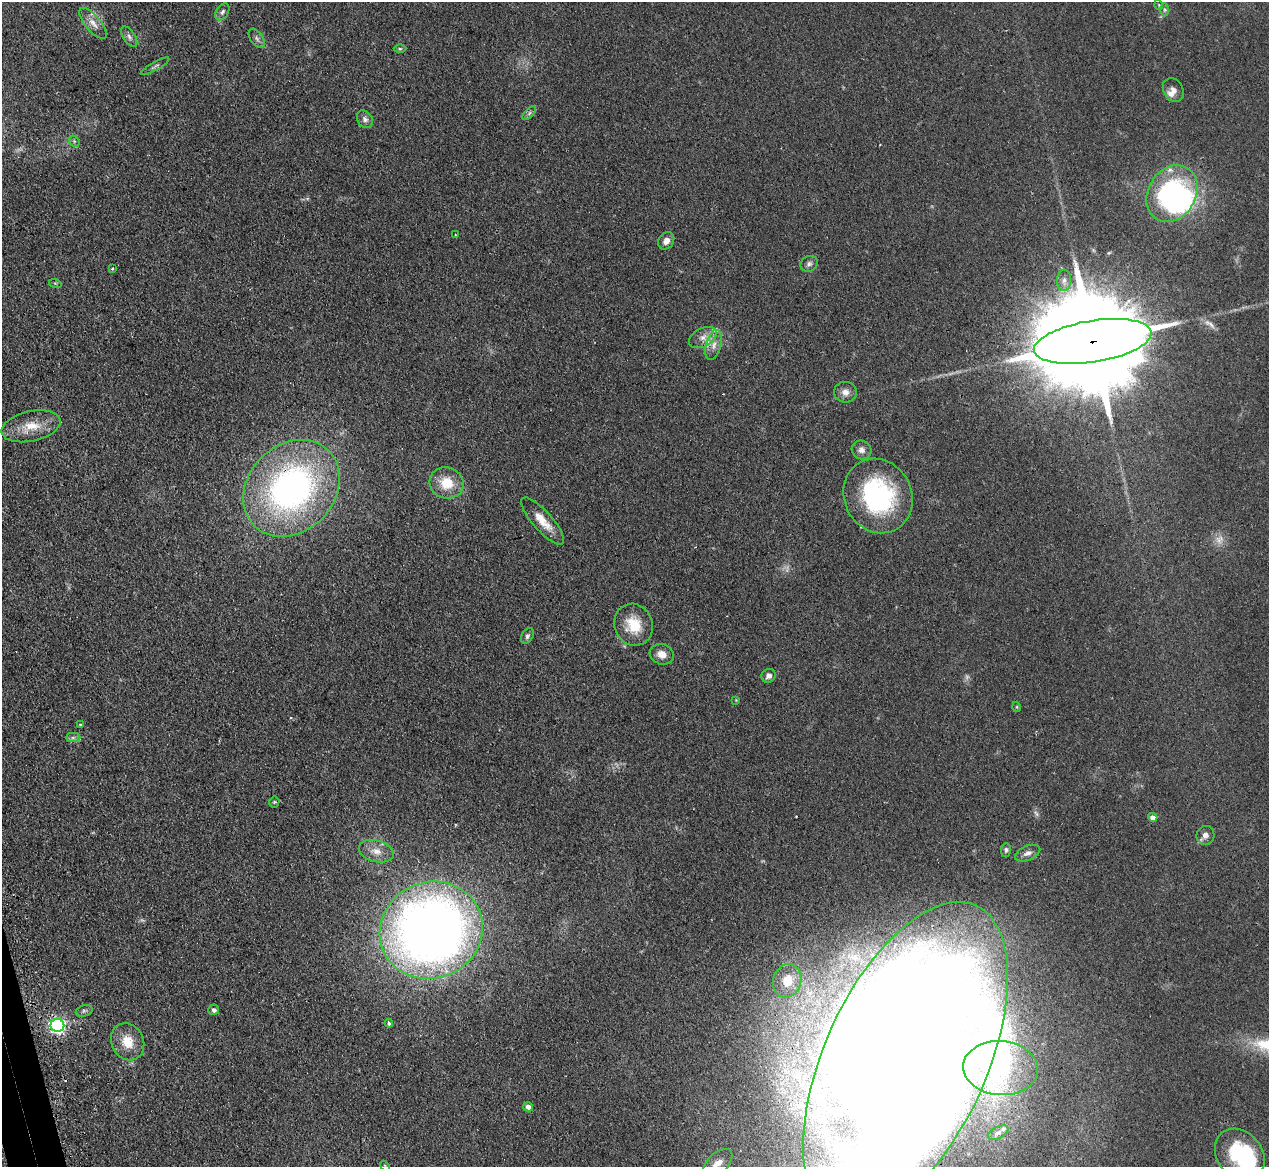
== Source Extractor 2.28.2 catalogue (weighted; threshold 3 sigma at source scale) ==
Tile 7 of 4 x 4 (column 3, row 2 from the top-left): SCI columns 2567-3833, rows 2493-3657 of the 5133 x 5106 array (HDU 1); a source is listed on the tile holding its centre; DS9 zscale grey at full resolution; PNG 1271 x 1169 px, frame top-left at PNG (2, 2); each listed source drawn as its Kron ellipse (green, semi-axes under 4 px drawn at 4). Shown black and unused: <1% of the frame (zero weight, under 2 of 3 exposures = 4% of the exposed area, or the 3 px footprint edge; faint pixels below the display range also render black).
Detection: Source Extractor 2.28.2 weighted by HDU 2 'WHT'; one run over the whole footprint, this tile lists its part. Background 0.107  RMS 0.0075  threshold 0.0336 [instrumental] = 3 sigma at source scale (4.5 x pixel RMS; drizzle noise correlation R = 1.50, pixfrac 1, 0.05/0.05 arcsec/px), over >= 5 px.
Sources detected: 75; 5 too faint to see at this stretch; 6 inside a brighter object's white glare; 1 cosmic-ray / hot-pixel residue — neither listed nor drawn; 6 inside a brighter listed object's ellipse — not listed separately; the other 57 listed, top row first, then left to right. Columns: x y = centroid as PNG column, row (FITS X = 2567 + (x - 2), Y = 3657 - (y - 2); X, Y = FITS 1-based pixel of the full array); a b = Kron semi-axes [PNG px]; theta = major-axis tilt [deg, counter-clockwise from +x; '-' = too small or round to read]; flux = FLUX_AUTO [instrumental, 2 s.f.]
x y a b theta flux
1159 5 5 3 - 0.57
1165 10 6 4 90 1.3
222 12 9 6 58 2.1
93 23 19 7 -50 6
129 37 11 6 -57 2.8
257 38 11 6 -54 2.5
400 49 6 4 0 1.1
155 66 16 4 29 1.8
1173 90 12 9 -60 4.2
529 113 9 3 45 1.5
365 119 9 7 -58 2.8
74 141 6 4 -47 1.2
1172 194 30 23 58 160
455 234 3 2 - 0.72
666 241 9 7 54 4.6
809 264 9 7 28 2.6
112 269 3 3 - 1.6
1064 280 11 7 86 3.8
55 283 6 4 -18 0.93
703 337 15 9 27 6
1093 341 59 20 9 29000
713 345 15 7 75 5.7
845 392 11 10 - 5.2
31 426 30 15 12 18
861 450 10 9 - 3.8
447 483 17 15 -20 18
292 488 53 43 46 270
878 496 38 33 -64 99
543 521 30 9 -48 12
633 625 21 19 -67 20
527 636 8 5 59 1.9
662 654 12 10 -16 6.4
768 676 7 6 - 3.2
736 700 4 4 - 0.55
1017 707 5 3 - 0.62
80 724 3 2 - 1.2
73 738 7 4 1 1.7
274 802 5 5 - 1.1
1153 817 5 4 - 4.1
1205 835 9 9 - 3.8
1006 850 7 5 88 1.4
376 851 18 10 -14 8.6
1028 853 13 7 22 3.7
431 930 52 48 22 800
787 981 17 14 75 15
214 1010 5 5 - 2.3
84 1011 9 5 17 1.8
389 1023 4 3 - 1.4
57 1025 7 6 - 210
128 1042 19 16 -63 14
905 1061 171 81 65 4300
1001 1068 38 27 -4 44
528 1107 5 4 - 3.8
998 1133 11 5 28 2.7
1240 1155 28 22 -51 63
718 1163 18 10 44 7.9
385 1166 5 4 - 0.88
Overlapping masked pixels (flux is a lower limit): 3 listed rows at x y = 1093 341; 292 488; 905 1061
Isophote crosses this tile's border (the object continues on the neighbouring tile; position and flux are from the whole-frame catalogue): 4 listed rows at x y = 905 1061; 1240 1155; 718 1163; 385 1166